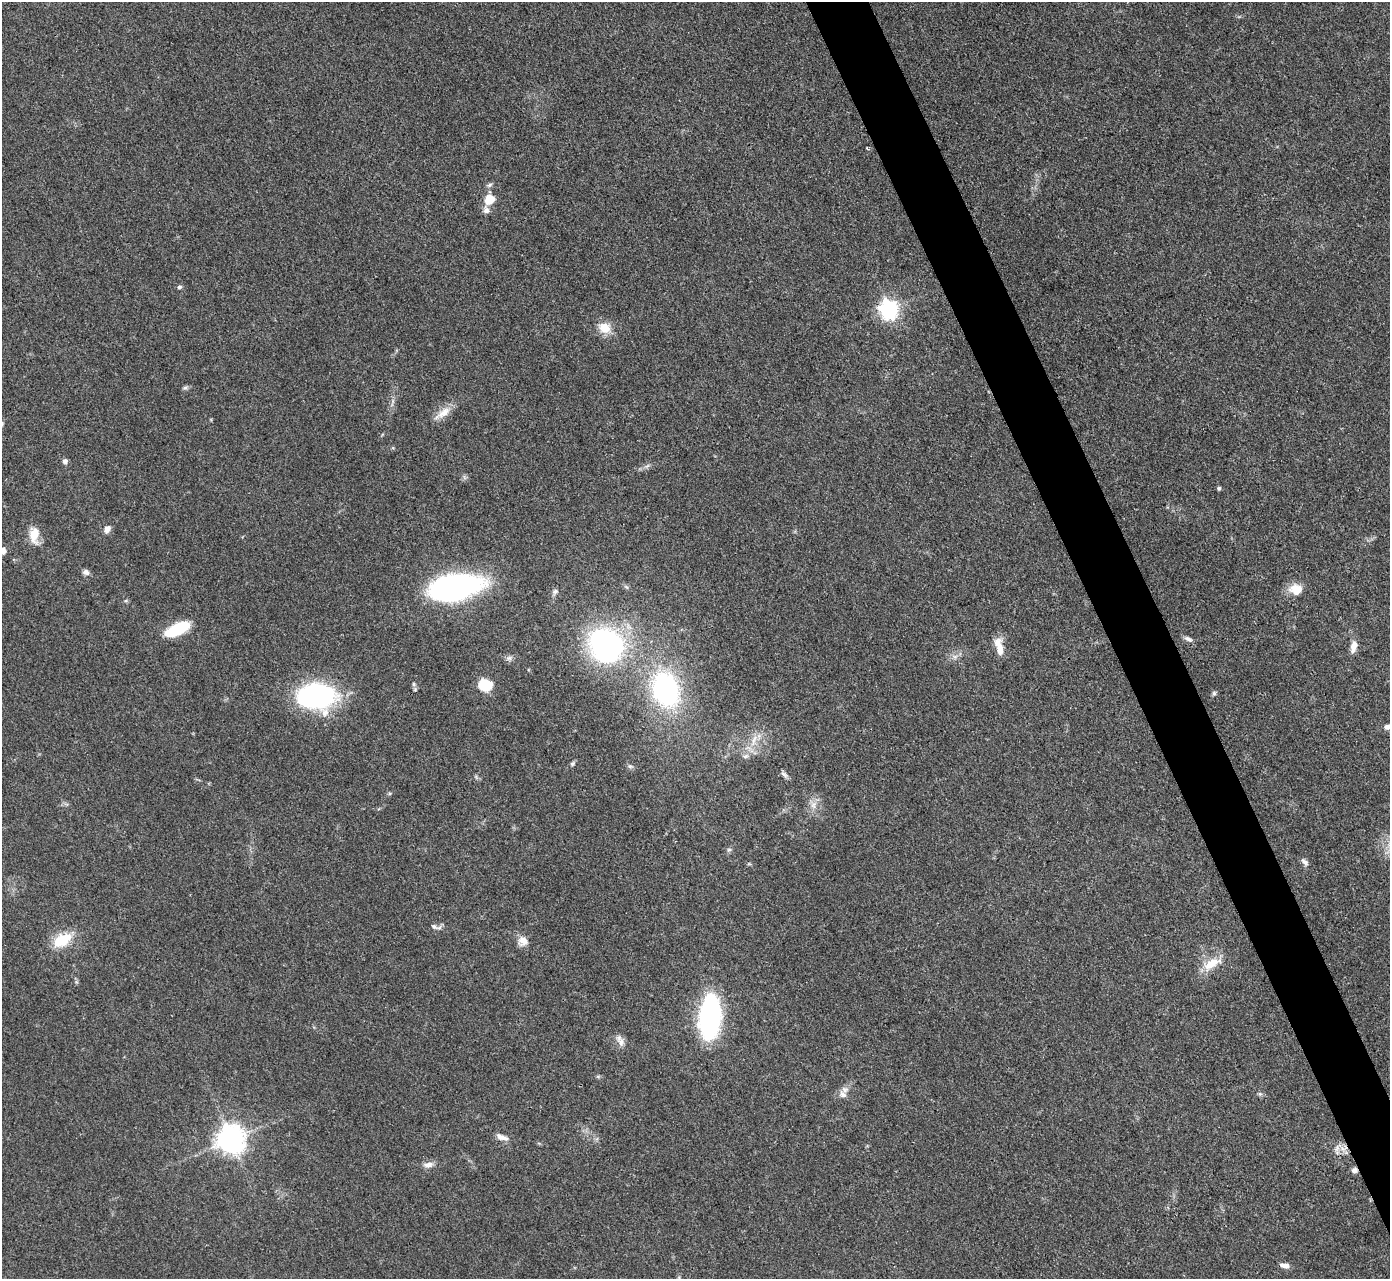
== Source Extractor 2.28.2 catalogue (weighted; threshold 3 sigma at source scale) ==
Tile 6 of 4 x 4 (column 2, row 2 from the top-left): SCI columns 1390-2777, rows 2707-3983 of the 5555 x 5545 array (HDU 1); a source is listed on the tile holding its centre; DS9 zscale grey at full resolution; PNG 1392 x 1281 px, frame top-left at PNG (2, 2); no overlay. Shown black and unused: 4% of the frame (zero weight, under 3 of 4 exposures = <1% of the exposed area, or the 3 px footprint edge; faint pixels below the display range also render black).
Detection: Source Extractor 2.28.2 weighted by HDU 2 'WHT'; one run over the whole footprint, this tile lists its part. Background 0.07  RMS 0.0052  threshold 0.0235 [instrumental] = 3 sigma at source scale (4.5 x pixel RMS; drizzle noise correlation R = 1.50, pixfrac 1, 0.05/0.05 arcsec/px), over >= 5 px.
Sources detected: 57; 1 inside a brighter listed object's ellipse — not listed separately; the other 56 listed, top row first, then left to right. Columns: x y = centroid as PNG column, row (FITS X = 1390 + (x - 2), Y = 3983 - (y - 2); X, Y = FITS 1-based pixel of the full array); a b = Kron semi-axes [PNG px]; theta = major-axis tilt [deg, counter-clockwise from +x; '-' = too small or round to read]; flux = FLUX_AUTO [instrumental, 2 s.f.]
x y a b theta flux
867 148 3 3 - 0.64
489 185 9 4 35 1.1
489 199 12 10 34 8.6
486 210 10 8 -84 2.6
179 287 5 5 - 1.2
889 309 7 7 - 250
605 328 17 14 -23 7.9
185 388 7 5 20 1.1
444 412 24 10 37 6.8
2 423 6 5 - 0.94
65 461 6 6 - 1.6
647 466 8 5 44 1.3
1219 488 5 4 - 0.82
107 529 10 7 70 2.8
34 535 19 11 -85 8.6
3 551 9 5 81 2.3
86 572 9 7 -2 1.9
455 587 43 20 11 170
1296 589 16 13 0 8.4
555 591 8 6 29 1.6
126 601 6 4 1 0.75
177 629 23 10 25 26
1188 639 12 6 -25 1.8
606 645 37 33 -40 110
1353 647 15 7 78 4.3
1000 649 19 9 -78 7.1
955 657 9 6 -17 2
509 658 10 6 14 1.6
413 684 6 5 - 0.98
485 685 11 9 -13 17
665 689 24 17 -72 120
1214 693 7 5 75 1
316 696 32 22 -3 110
1387 727 7 6 - 2.1
754 740 21 6 73 5.4
572 764 6 5 - 1.2
630 766 7 6 - 1.3
784 774 12 5 -50 1.7
813 805 12 8 82 3.8
729 849 6 4 1 0.86
1305 862 12 6 -48 2
434 927 10 6 -33 1.8
62 940 19 12 32 18
522 941 13 13 - 4.4
1211 964 25 11 29 11
710 1017 24 12 85 170
621 1042 13 9 -71 3.3
598 1076 7 4 0 0.78
843 1094 11 10 - 3.2
1260 1094 7 5 19 1.1
502 1137 16 6 -20 3.6
231 1139 9 8 - 700
1337 1149 9 7 48 2.7
428 1165 12 7 10 3.3
1354 1170 7 7 - 2
1285 1265 10 6 -8 3.3
Overlapping masked pixels (flux is a lower limit): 1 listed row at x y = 1354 1170
Isophote crosses this tile's border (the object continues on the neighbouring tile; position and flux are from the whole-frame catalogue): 3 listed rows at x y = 2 423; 3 551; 1387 727